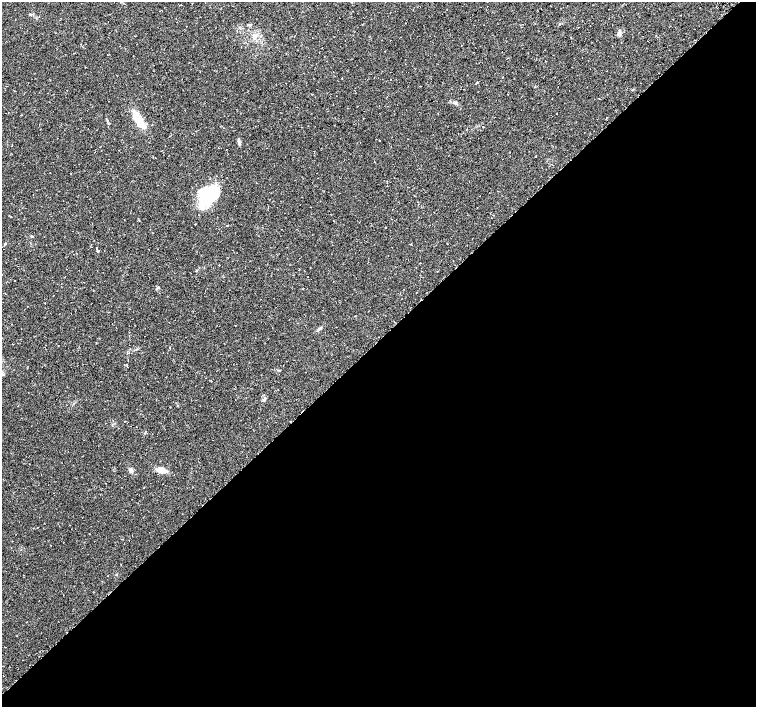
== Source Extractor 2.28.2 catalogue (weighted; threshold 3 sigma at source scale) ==
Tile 15 of 4 x 4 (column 3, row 4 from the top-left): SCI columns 3056-4562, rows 196-1605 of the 6070 x 6056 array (HDU 1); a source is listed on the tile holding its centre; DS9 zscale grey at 2 x 2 block average (1 PNG px = mean of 2 x 2 image px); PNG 758 x 709 px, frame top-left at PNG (2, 2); no overlay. Shown black and unused: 52% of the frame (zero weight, under 2 of 3 exposures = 2% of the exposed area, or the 3 px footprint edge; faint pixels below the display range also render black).
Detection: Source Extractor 2.28.2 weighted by HDU 2 'WHT'; one run over the whole footprint, this tile lists its part. Background 0.11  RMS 0.0079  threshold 0.0356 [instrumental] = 3 sigma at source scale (4.5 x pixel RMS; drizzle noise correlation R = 1.50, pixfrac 1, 0.0396/0.0396 arcsec/px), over >= 5 px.
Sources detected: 38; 3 inside a brighter object's white glare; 3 cosmic-ray / hot-pixel residue — not listed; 1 inside a brighter listed object's ellipse — not listed separately; the other 31 listed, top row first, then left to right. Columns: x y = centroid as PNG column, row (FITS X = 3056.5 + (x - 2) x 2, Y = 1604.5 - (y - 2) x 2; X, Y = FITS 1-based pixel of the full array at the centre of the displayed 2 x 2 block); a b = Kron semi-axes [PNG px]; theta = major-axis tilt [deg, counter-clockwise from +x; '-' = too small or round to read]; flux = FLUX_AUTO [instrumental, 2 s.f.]
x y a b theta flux
249 25 5 3 - 2.1
619 34 6 4 68 6.4
255 37 5 3 - 3.8
478 82 3 2 - 1.3
508 94 2 2 - 1.5
455 103 4 4 - 2.7
556 113 2 2 - 0.83
138 119 17 6 -56 45
380 141 2 2 - 0.7
239 142 8 3 -77 3.8
12 146 2 2 - 3.2
100 147 2 2 - 0.64
394 178 2 2 - 0.67
207 195 27 14 -13 63
311 207 2 2 - 0.86
11 217 2 2 - 4.3
195 224 2 2 - 3.9
385 228 2 2 - 0.67
5 244 4 2 - 1.2
97 247 2 2 - 3.3
97 251 2 2 - 200
437 271 2 2 - 0.77
157 288 4 2 - 1.7
416 293 2 2 - 2.9
170 348 2 2 - 0.84
263 395 2 2 - 1.1
264 399 5 3 - 3
29 464 2 2 - 0.44
131 470 7 4 -64 4.9
161 470 8 5 -15 16
50 545 2 2 - 0.86
Diffuse or blended objects may show on this block-average render without a row.